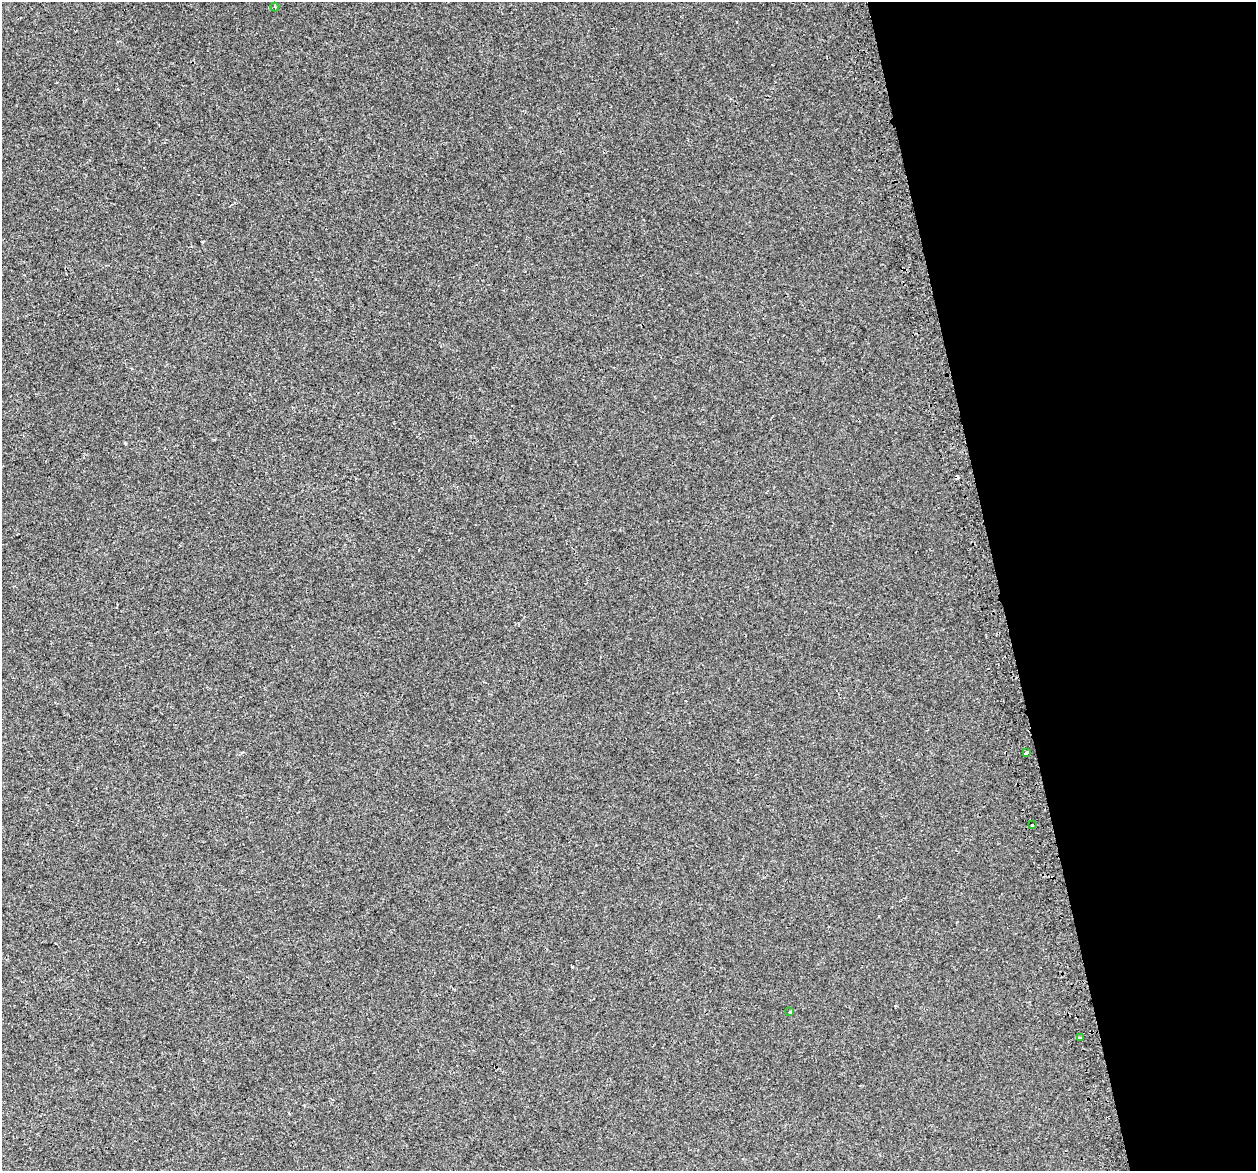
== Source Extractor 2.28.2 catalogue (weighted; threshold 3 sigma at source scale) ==
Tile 12 of 4 x 4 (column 4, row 3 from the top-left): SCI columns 3790-5043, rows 1267-2435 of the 5073 x 4815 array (HDU 1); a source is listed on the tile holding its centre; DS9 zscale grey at full resolution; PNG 1258 x 1173 px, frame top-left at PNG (2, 2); each listed source drawn as its Kron ellipse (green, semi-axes under 4 px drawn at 4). Shown black and unused: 21% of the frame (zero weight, under 2 of 3 exposures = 2% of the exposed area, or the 3 px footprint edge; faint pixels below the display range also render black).
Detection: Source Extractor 2.28.2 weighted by HDU 2 'WHT'; one run over the whole footprint, this tile lists its part. Background 0.00221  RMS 0.0046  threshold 0.0207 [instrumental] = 3 sigma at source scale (4.5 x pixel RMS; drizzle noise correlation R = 1.50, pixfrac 1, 0.0396/0.0396 arcsec/px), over >= 5 px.
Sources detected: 7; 2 cosmic-ray / hot-pixel residue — neither listed nor drawn; the other 5 listed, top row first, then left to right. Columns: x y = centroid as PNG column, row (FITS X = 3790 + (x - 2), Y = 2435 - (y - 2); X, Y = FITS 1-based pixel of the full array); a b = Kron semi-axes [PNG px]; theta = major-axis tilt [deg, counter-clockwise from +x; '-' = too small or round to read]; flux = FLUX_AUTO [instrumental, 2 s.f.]
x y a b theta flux
275 7 4 3 - 0.42
1026 753 4 3 - 3.1
1032 825 3 3 - 2.9
790 1012 3 2 - 0.56
1081 1037 3 3 - 1.9